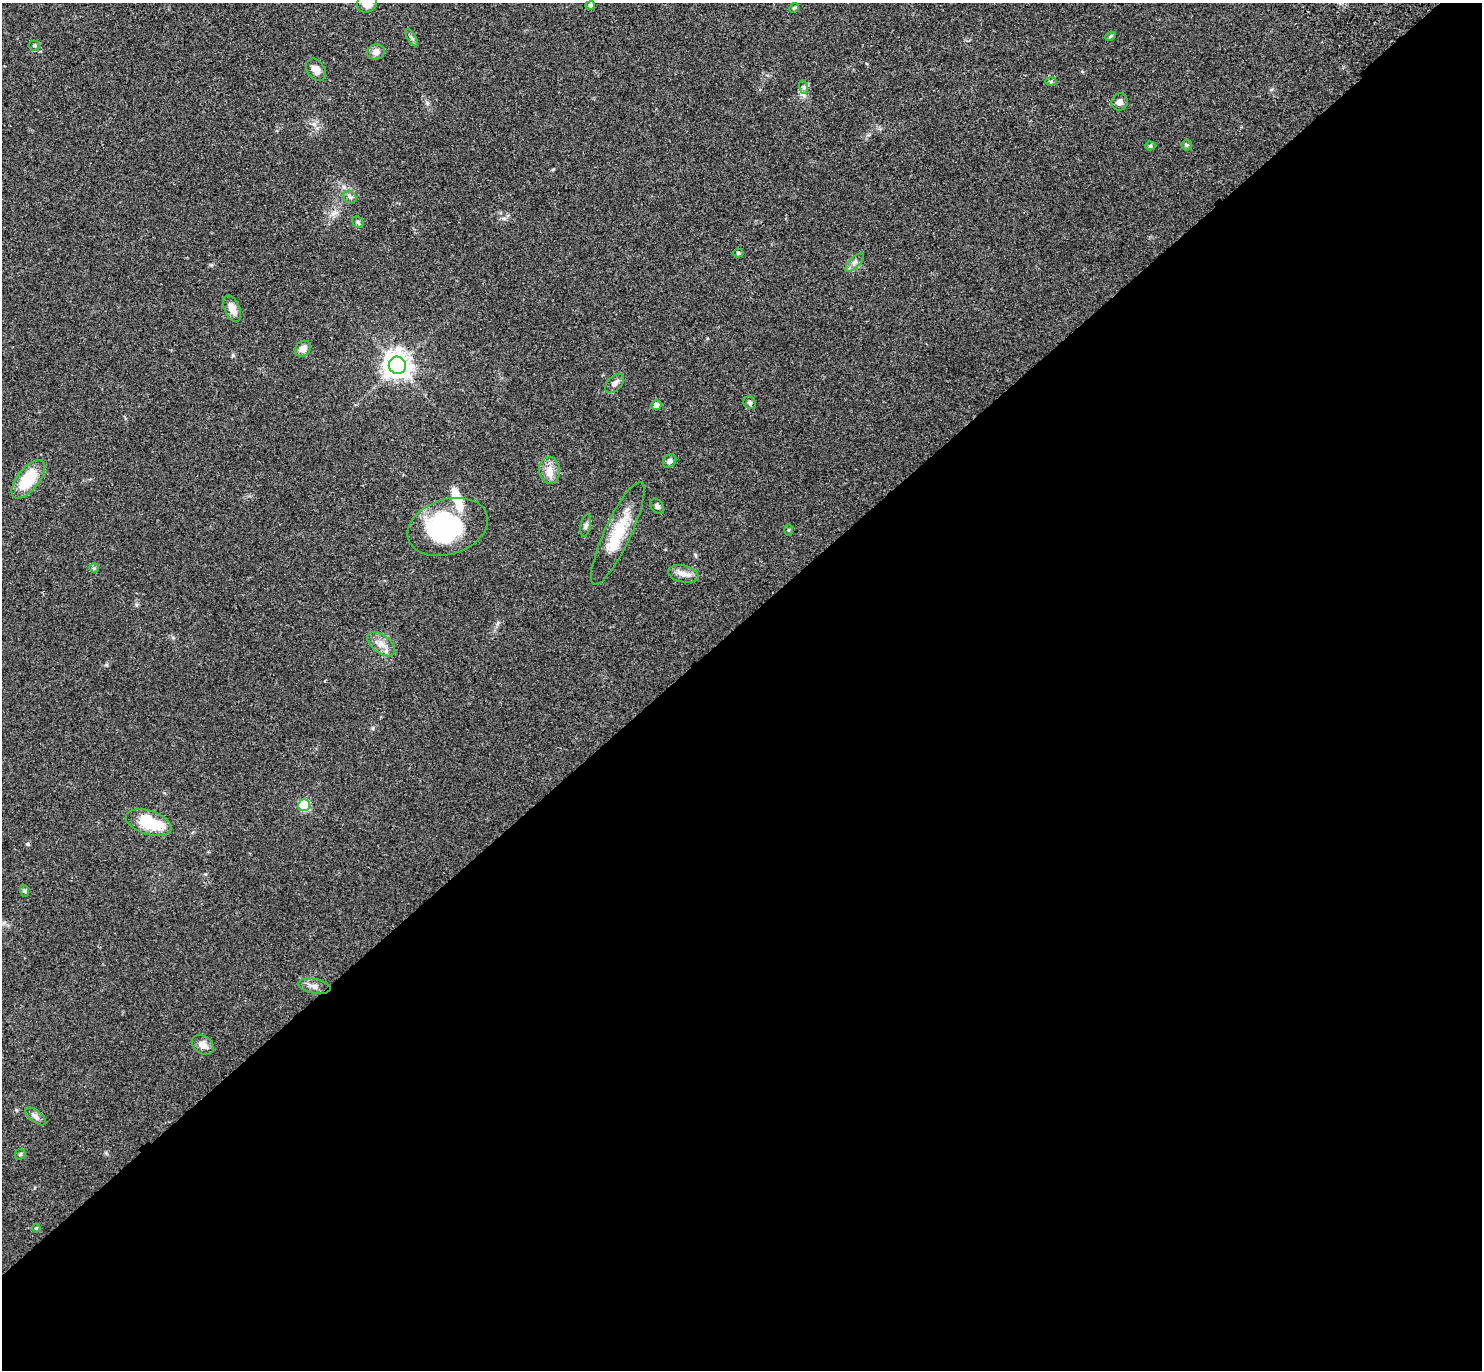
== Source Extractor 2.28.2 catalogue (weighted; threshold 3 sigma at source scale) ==
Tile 15 of 4 x 4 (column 3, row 4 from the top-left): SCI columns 3057-4536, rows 247-1614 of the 6116 x 6106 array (HDU 1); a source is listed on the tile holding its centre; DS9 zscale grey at full resolution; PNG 1484 x 1372 px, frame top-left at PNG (2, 3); each listed source drawn as its Kron ellipse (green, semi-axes under 4 px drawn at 4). Shown black and unused: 55% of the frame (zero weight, under 3 of 4 exposures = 6% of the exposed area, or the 3 px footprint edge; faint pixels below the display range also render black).
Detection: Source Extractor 2.28.2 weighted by HDU 2 'WHT'; one run over the whole footprint, this tile lists its part. Background 0.0515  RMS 0.0053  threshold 0.0238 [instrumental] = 3 sigma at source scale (4.5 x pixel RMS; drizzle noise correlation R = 1.50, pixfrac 1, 0.05/0.05 arcsec/px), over >= 5 px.
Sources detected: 44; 1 inside a brighter object's white glare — neither listed nor drawn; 1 inside a brighter listed object's ellipse — not listed separately; the other 42 listed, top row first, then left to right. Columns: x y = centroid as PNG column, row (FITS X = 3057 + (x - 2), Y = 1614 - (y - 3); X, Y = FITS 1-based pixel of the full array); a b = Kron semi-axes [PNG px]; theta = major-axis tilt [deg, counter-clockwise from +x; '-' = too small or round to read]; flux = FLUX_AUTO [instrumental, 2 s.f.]
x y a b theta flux
367 3 10 9 - 6
590 5 5 4 - 1.2
794 8 5 4 - 0.58
1110 36 6 4 25 0.63
412 38 9 4 -60 1
34 45 5 5 - 0.74
376 52 9 7 13 3.1
316 70 12 8 -57 4
1051 81 6 4 0 0.62
803 87 7 4 -70 1
1120 102 8 8 - 2.3
1187 145 5 5 - 0.81
1150 146 5 4 - 0.77
350 197 7 5 -43 1.1
358 222 6 5 - 0.91
738 253 5 4 - 0.69
854 262 12 5 45 1.9
232 309 14 7 -66 4.7
303 349 9 7 44 3.3
397 365 8 8 - 550
615 383 11 6 45 2.6
750 403 6 6 - 1.1
656 405 5 5 - 3.2
669 461 7 6 - 1.6
550 470 13 10 -83 4.6
28 479 23 11 51 20
657 506 8 6 -53 1.5
586 526 11 5 80 1.3
448 527 41 27 18 55
789 530 6 4 89 0.62
618 533 56 13 65 19
94 568 5 5 - 0.65
683 574 15 8 -12 3.9
381 644 16 9 -38 4.5
304 805 6 5 - 30
149 823 24 12 -18 23
25 891 6 4 -72 0.78
314 986 17 7 -10 3.1
203 1045 12 9 -33 3.7
36 1116 12 6 -37 2
20 1154 6 5 - 0.78
36 1228 4 3 - 0.5
Isophote crosses this tile's border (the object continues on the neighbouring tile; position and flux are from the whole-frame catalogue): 1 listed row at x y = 367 3
Unlisted compact peaks at least as high as the median listed source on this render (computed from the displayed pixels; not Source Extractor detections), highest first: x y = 28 844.